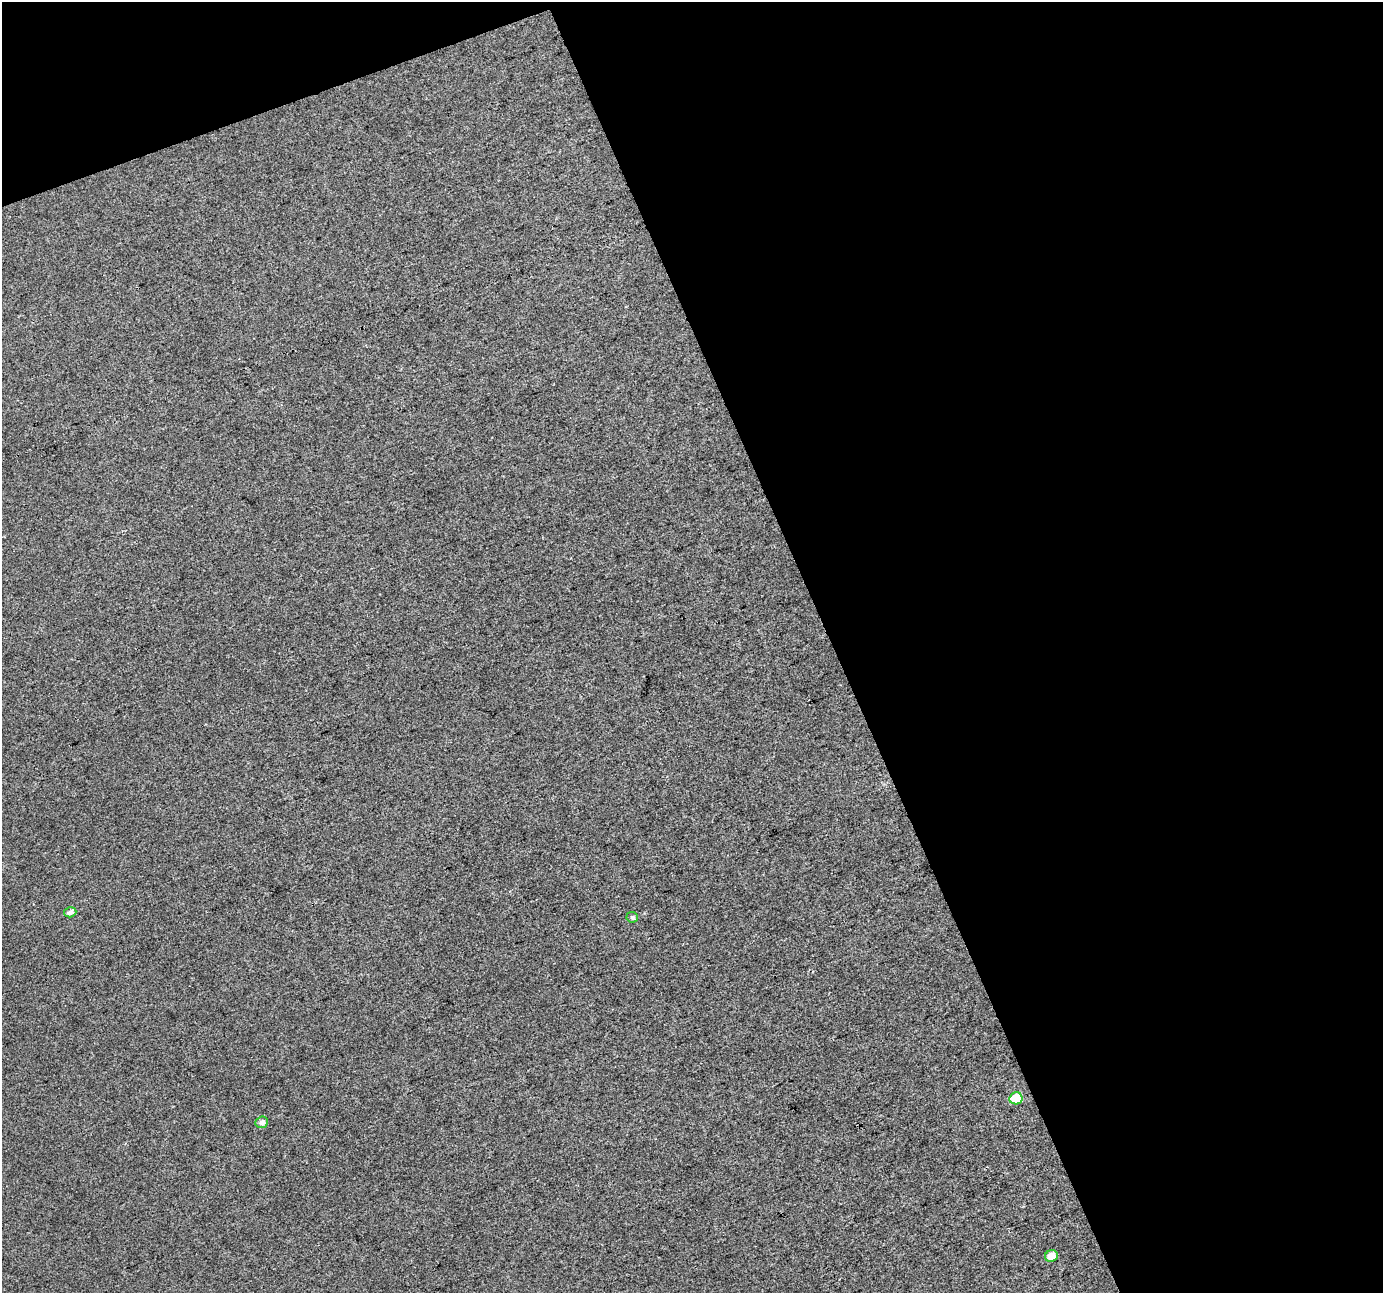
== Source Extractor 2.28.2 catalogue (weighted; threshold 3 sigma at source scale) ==
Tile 2 of 2 x 2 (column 2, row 1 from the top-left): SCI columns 1381-2761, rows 1340-2630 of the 2764 x 2696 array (HDU 1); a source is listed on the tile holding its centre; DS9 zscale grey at full resolution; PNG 1385 x 1295 px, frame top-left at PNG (2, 2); each listed source drawn as its Kron ellipse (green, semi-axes under 4 px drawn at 4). Shown black and unused: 43% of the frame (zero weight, under 3 of 4 exposures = <1% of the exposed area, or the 3 px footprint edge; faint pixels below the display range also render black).
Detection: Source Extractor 2.28.2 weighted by HDU 2 'WHT'; one run over the whole footprint, this tile lists its part. Background 0.0154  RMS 0.011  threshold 0.05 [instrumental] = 3 sigma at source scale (4.5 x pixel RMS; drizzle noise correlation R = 1.50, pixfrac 1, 0.0396/0.0396 arcsec/px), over >= 5 px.
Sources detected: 5; all 5 listed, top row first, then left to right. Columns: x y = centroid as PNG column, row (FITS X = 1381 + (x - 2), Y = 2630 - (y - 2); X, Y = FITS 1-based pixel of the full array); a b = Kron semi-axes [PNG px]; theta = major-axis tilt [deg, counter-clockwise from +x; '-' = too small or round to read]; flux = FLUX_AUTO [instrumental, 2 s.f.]
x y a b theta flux
70 912 6 5 - 5.5
632 917 6 5 - 1.9
1016 1098 6 6 - 37
262 1122 6 5 - 4.5
1051 1256 6 5 - 11